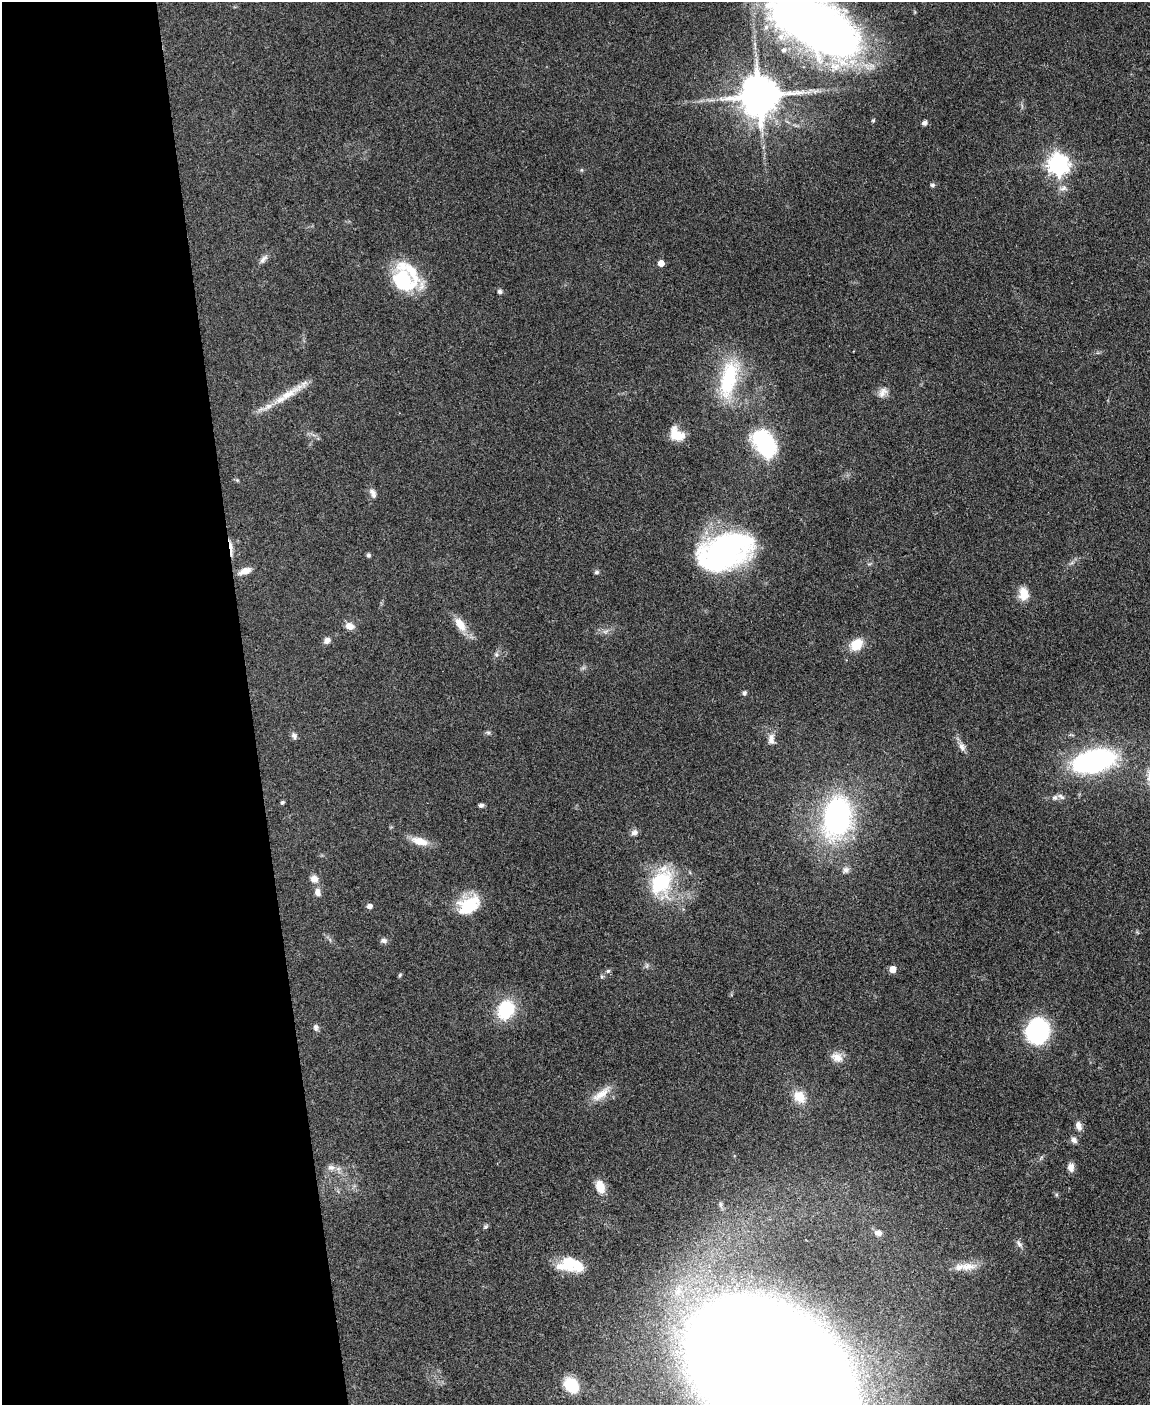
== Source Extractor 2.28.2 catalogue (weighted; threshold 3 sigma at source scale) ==
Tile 5 of 4 x 3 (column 1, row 2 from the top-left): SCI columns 1-1148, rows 1640-3042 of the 4594 x 4573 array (HDU 1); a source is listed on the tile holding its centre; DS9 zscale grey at full resolution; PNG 1152 x 1407 px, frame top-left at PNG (2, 2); no overlay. Shown black and unused: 22% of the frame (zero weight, under 3 of 4 exposures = <1% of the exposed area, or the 3 px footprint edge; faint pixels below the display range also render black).
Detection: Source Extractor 2.28.2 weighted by HDU 2 'WHT'; one run over the whole footprint, this tile lists its part. Background 0.107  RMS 0.0063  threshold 0.0282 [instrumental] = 3 sigma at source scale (4.5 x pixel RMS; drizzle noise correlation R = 1.50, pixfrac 1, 0.05/0.05 arcsec/px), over >= 5 px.
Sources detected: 74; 5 inside a brighter listed object's ellipse — not listed separately; the other 69 listed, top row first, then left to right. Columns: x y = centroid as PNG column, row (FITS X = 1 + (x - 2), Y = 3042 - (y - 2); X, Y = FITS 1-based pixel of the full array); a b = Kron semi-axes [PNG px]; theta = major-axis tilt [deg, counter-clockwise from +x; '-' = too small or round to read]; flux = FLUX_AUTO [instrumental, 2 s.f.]
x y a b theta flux
815 25 87 41 -32 540
759 96 11 11 - 2300
924 123 7 6 - 1.7
1058 165 8 7 - 380
932 185 6 5 - 1.2
1063 188 11 7 20 2.9
263 259 16 6 52 2.8
661 263 5 4 - 7.7
403 280 30 22 -53 41
500 291 5 4 - 1.9
729 379 53 20 76 46
883 392 15 9 55 4.3
288 394 38 10 32 15
677 434 17 12 -41 13
764 443 24 15 -55 74
237 480 5 4 - 0.79
373 493 14 7 -64 3
231 547 21 4 -85 3.8
724 552 51 30 20 160
368 555 6 5 - 1.1
245 571 16 8 19 5.1
596 572 6 5 - 1.3
1023 594 17 12 -83 8.1
460 624 22 10 -58 8.8
349 626 10 7 -19 5.3
327 640 7 6 - 3.1
856 644 18 13 42 11
496 654 6 4 -46 1.1
744 693 7 5 65 1.3
488 732 7 4 -1 1.1
294 736 9 7 -54 2
771 739 14 8 87 4.3
962 747 12 7 -66 3.3
1094 761 30 15 13 150
1055 798 8 7 - 2
282 802 5 4 - 0.99
481 805 6 5 - 1.6
837 817 37 24 80 140
634 832 9 7 17 2.5
419 841 22 9 -15 8.8
846 870 9 9 - 2.7
314 879 10 9 - 4.1
661 882 39 26 68 42
318 892 9 7 -83 3.5
469 905 27 17 31 24
369 906 5 5 - 3.8
383 941 8 6 -3 2.1
893 969 5 5 - 8.7
608 971 6 6 - 1.2
400 975 5 4 - 0.85
601 976 6 3 -72 0.79
506 1010 16 13 64 37
316 1027 9 6 -84 1.9
1038 1031 15 13 71 110
837 1057 17 12 -26 6.1
601 1094 31 10 36 9.2
799 1097 14 12 -47 11
1078 1126 11 7 -71 3.5
1074 1140 8 6 -43 2.4
331 1167 12 8 -5 3.6
1071 1167 10 7 -86 3.6
600 1187 12 8 -72 11
485 1227 7 5 32 1.2
878 1233 10 8 -15 3.5
1019 1244 12 6 -50 2.2
570 1264 27 14 -8 24
967 1266 27 10 3 8.6
772 1371 118 74 -34 4100
571 1385 12 9 -55 30
Overlapping masked pixels (flux is a lower limit): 2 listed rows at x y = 815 25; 231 547
Isophote crosses this tile's border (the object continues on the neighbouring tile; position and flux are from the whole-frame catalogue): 2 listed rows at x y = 815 25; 772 1371